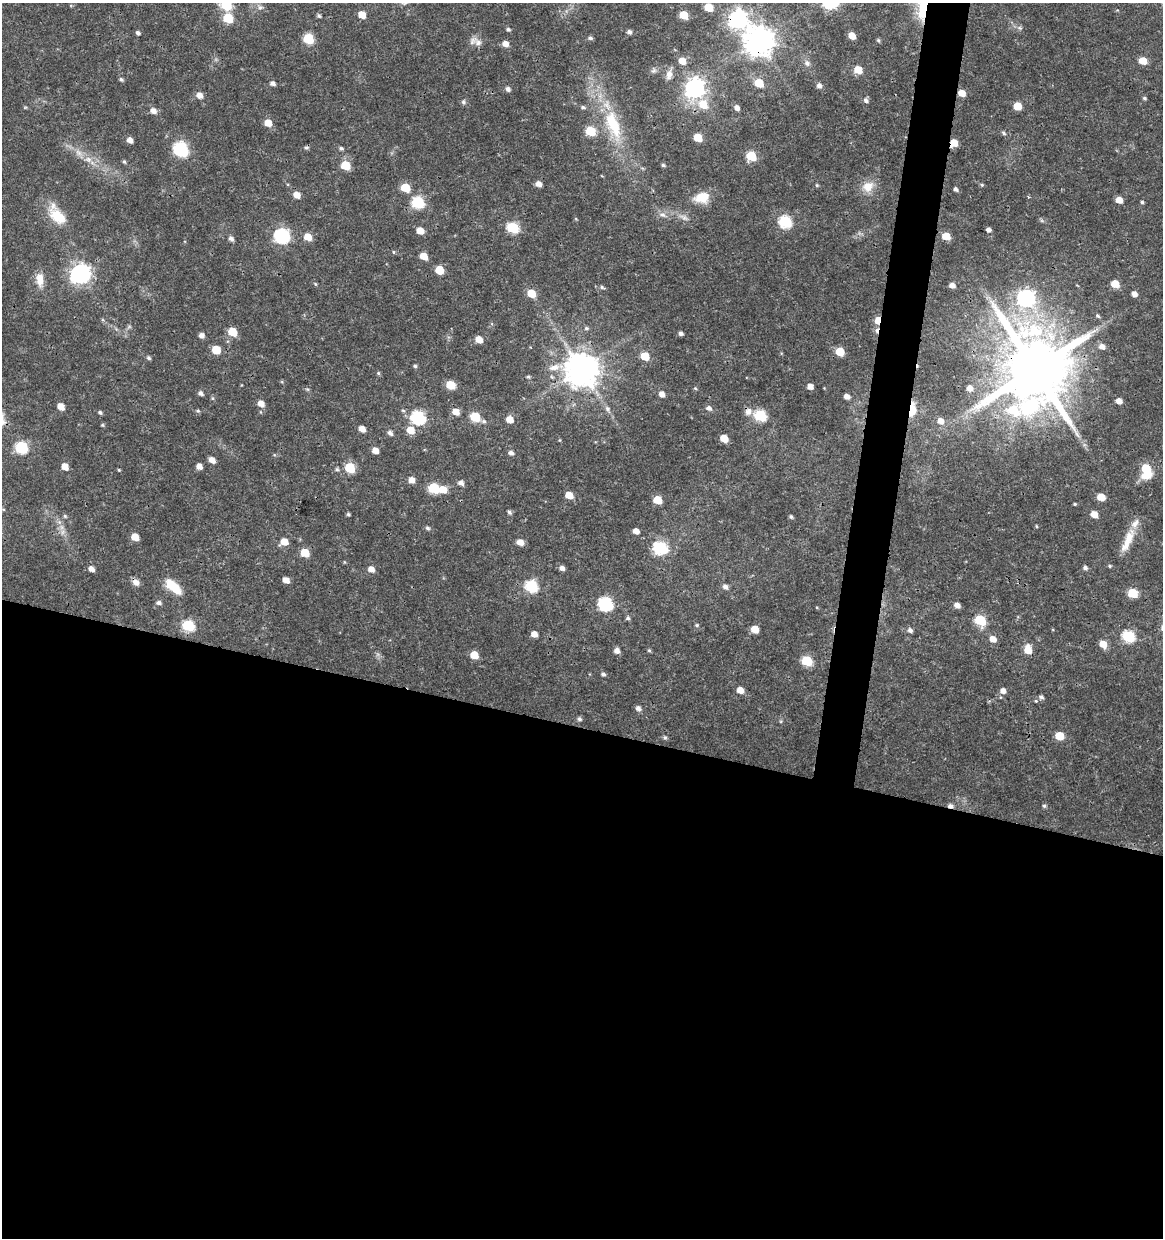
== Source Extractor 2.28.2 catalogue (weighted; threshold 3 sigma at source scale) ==
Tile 14 of 4 x 4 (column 2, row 4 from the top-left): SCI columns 1444-2604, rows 1-1236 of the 5147 x 4948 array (HDU 1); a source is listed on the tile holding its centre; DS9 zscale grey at full resolution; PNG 1165 x 1240 px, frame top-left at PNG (2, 3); no overlay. Shown black and unused: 44% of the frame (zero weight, under 3 of 4 exposures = <1% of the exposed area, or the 3 px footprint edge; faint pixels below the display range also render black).
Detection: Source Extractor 2.28.2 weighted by HDU 2 'WHT'; one run over the whole footprint, this tile lists its part. Background 0.0216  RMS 0.002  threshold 0.00884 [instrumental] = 3 sigma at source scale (4.5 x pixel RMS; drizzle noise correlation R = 1.50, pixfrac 1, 0.0396/0.0396 arcsec/px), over >= 5 px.
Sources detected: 222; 1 too faint to see at this stretch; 1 inside a brighter object's white glare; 3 cosmic-ray / hot-pixel residue — not listed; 2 inside a brighter listed object's ellipse — not listed separately; the other 215 listed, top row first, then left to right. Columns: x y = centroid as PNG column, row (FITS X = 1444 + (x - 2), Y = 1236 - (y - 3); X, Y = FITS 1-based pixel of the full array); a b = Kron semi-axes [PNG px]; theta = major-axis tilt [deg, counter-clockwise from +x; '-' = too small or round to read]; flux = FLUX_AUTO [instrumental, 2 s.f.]
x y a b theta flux
226 4 7 6 - 15
260 7 10 7 -19 0.85
709 7 6 5 - 5.8
923 8 19 8 80 15
362 15 6 5 - 2.9
684 15 6 5 - 5.9
319 16 5 4 - 0.38
228 18 6 6 - 8.5
738 19 8 7 - 87
1020 28 7 5 -12 0.44
508 29 6 5 - 0.37
629 32 5 4 - 0.62
138 33 5 4 - 0.51
852 36 5 5 - 2.9
590 38 6 5 - 0.44
308 39 6 5 - 13
759 40 10 9 - 320
878 40 5 5 - 0.33
478 42 12 10 -14 1.4
505 44 6 5 - 1.5
682 61 6 5 - 2.3
1143 61 6 5 - 3.9
807 63 9 8 - 0.84
654 70 8 6 -87 0.49
858 70 6 5 - 3.6
669 74 12 8 78 1.3
121 79 5 4 - 0.39
272 83 6 5 - 0.74
759 83 6 5 - 6.3
819 85 6 6 - 0.82
695 88 8 7 - 110
508 89 6 5 - 0.73
962 93 6 5 - 2.6
199 95 6 6 - 1.5
1144 98 5 4 - 0.36
866 100 6 5 - 0.64
463 102 8 6 -80 0.46
703 104 10 8 -36 3.7
1017 106 6 5 - 4.4
25 107 6 4 1 0.2
583 107 7 5 -1 0.42
737 108 6 5 - 1
153 111 8 6 -28 1.2
268 123 6 6 - 2.6
613 125 47 18 -72 12
590 131 6 5 - 9.5
1003 133 6 4 -51 0.38
698 137 6 5 - 5.1
130 140 6 5 - 1.2
954 143 6 5 - 3.3
341 148 5 5 - 0.42
180 149 9 6 -48 36
78 153 11 7 -45 1.2
751 156 6 5 - 9.1
88 159 10 8 -24 1.4
124 162 5 4 - 0.32
345 165 6 5 - 7.2
663 165 5 4 - 0.4
539 184 5 5 - 1.4
817 185 5 4 - 0.25
982 185 5 4 - 0.27
868 186 16 13 31 2.8
405 188 6 5 - 6.4
955 189 5 4 - 0.55
296 195 6 5 - 2
702 197 15 10 11 4.5
1119 200 5 5 - 2.3
418 202 7 6 - 20
1142 202 4 4 - 0.27
662 215 11 7 -22 1
57 216 28 16 -43 5.3
684 217 16 6 -26 1.2
576 219 5 3 - 0.17
785 222 7 6 - 23
513 228 7 6 - 16
989 230 5 4 - 0.83
420 231 6 5 - 2.4
281 236 7 7 - 39
946 236 6 5 - 4.6
308 237 6 6 - 2.9
231 239 5 5 - 0.79
393 252 5 3 - 0.21
424 256 6 5 - 3.2
439 270 6 5 - 4.8
80 274 8 8 - 100
40 280 19 9 -85 2.4
315 284 5 4 - 0.24
1115 284 6 5 - 4.1
952 285 6 5 - 1.2
602 287 7 4 -13 0.43
531 293 6 5 - 5
1134 294 5 4 - 1.1
1026 298 8 7 - 55
1098 316 6 5 - 0.33
878 320 5 4 - 5.3
586 328 7 5 -14 0.39
232 332 7 6 - 4.6
681 333 4 4 - 0.58
201 335 5 5 - 1
479 339 6 5 - 2.5
1102 347 7 6 - 1.2
216 350 6 5 - 5.2
840 351 6 5 - 6.2
645 356 6 5 - 5.4
148 358 5 5 - 0.41
415 366 5 4 - 0.35
554 367 16 8 11 1.8
581 369 10 10 - 450
1035 369 21 19 -86 2300
378 373 5 4 - 0.29
551 376 6 4 -72 0.29
528 377 5 4 - 0.3
451 385 10 8 -37 2.2
810 386 5 4 - 1.5
695 388 5 5 - 0.24
970 388 7 6 - 1.4
307 389 6 4 -17 0.28
200 393 6 5 - 0.64
662 394 6 5 - 1.2
847 396 5 4 - 1.2
212 398 6 5 - 0.29
1119 401 5 5 - 1.4
261 404 7 5 -40 1.6
61 406 6 5 - 2.1
709 408 6 6 - 0.8
607 409 9 6 -64 0.68
912 410 13 6 82 6.4
198 411 5 5 - 0.31
748 411 10 8 52 1.1
100 412 5 4 - 0.41
456 412 7 6 - 2.1
760 415 7 6 - 18
418 417 7 6 - 31
475 417 6 6 - 10
510 419 6 6 - 2.4
483 421 6 6 - 0.45
940 421 7 6 - 1.7
102 425 5 4 - 0.25
362 429 6 5 - 1.7
410 430 7 6 - 3
390 433 6 5 - 0.77
724 438 6 5 - 3.4
560 440 5 3 - 0.18
21 447 7 6 - 20
375 450 6 5 - 1.7
511 453 6 5 - 0.65
212 460 6 5 - 1.5
199 466 5 5 - 1.2
65 467 6 5 - 1.9
350 468 6 6 - 9.6
1146 468 6 6 - 6.4
337 469 6 5 - 0.34
119 470 5 3 - 0.19
412 480 6 6 - 1.5
461 483 6 6 - 0.86
434 488 7 6 - 12
443 489 7 6 - 2.8
569 495 6 5 - 2.9
1101 497 6 5 - 3.6
657 500 6 5 - 4.8
1075 504 3 3 - 0.26
509 512 6 5 - 0.39
348 514 4 3 - 0.31
1094 514 6 5 - 2.2
65 516 5 5 - 0.31
791 517 4 4 - 0.38
1036 526 5 3 - 0.17
62 527 7 6 - 0.78
427 528 6 5 - 0.43
636 531 5 4 - 1.3
135 537 6 5 - 2.8
1129 537 28 13 66 3.7
284 542 7 6 - 2.7
520 542 6 5 - 1.8
660 548 7 6 - 28
305 553 6 5 - 4.8
1110 566 5 4 - 0.28
562 568 6 5 - 0.89
1085 568 6 5 - 0.55
91 569 6 5 - 1.1
371 569 6 6 - 1.4
286 580 6 5 - 1.7
136 582 9 7 -40 1.1
531 586 7 6 - 21
173 587 21 10 -43 4.3
725 587 6 5 - 0.79
1133 593 6 5 - 8.9
159 603 7 5 -7 0.59
605 604 7 6 - 34
957 605 6 5 - 1.3
628 618 6 5 - 0.43
980 620 7 6 - 15
188 625 7 6 - 17
697 625 5 4 - 0.3
755 629 6 5 - 3.5
910 630 6 5 - 0.69
534 634 5 5 - 1.5
1128 636 7 6 - 20
993 639 7 6 - 1.8
1103 644 7 6 - 2.9
649 650 5 5 - 0.28
1028 650 8 6 -81 3.2
617 651 6 5 - 1.1
474 655 6 5 - 3.7
807 661 6 6 - 12
603 674 5 5 - 0.5
740 690 6 5 - 1.9
1003 691 6 6 - 1.1
1041 697 6 5 - 0.56
1036 701 5 4 - 0.23
638 708 6 5 - 0.81
579 719 6 5 - 0.49
1059 736 6 5 - 5.3
665 738 6 5 - 0.36
1044 806 6 5 - 0.35
Overlapping masked pixels (flux is a lower limit): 9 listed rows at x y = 923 8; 738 19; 759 40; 962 93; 954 143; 878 320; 1035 369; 912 410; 136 582
Isophote crosses this tile's border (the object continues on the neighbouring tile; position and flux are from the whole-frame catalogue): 2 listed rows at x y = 226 4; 923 8